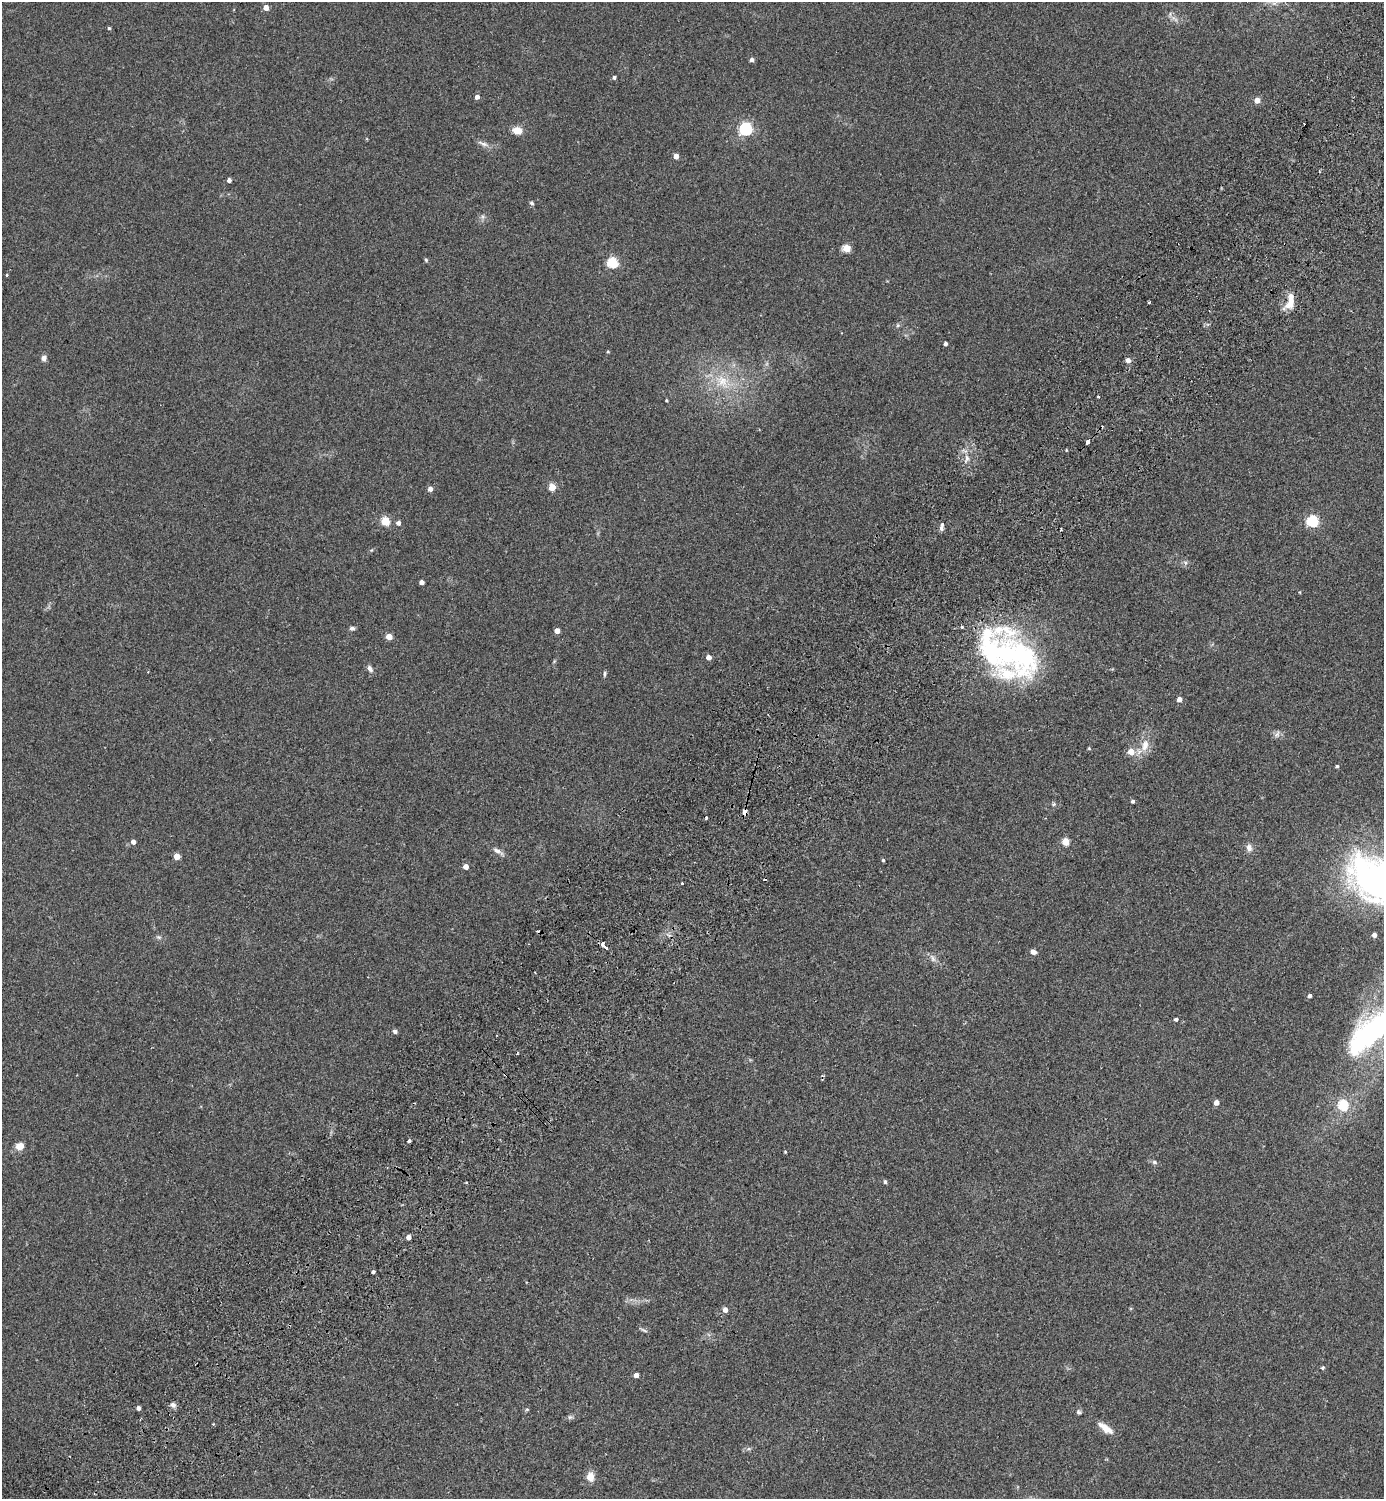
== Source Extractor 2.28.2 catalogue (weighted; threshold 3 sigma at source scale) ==
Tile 7 of 4 x 4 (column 3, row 2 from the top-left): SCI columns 2966-4347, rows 3036-4532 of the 6072 x 6072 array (HDU 1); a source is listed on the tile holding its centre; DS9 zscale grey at full resolution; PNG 1386 x 1501 px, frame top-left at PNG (2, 2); no overlay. Shown black and unused: <1% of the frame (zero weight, under 2 of 3 exposures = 3% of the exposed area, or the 3 px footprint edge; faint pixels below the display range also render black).
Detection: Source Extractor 2.28.2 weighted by HDU 2 'WHT'; one run over the whole footprint, this tile lists its part. Background 0.0481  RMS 0.0088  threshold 0.0397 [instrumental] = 3 sigma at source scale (4.5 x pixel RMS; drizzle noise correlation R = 1.50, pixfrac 1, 0.05/0.05 arcsec/px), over >= 5 px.
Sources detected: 108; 1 too faint to see at this stretch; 1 inside a brighter object's white glare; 8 cosmic-ray / hot-pixel residue — not listed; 4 inside a brighter listed object's ellipse — not listed separately; the other 94 listed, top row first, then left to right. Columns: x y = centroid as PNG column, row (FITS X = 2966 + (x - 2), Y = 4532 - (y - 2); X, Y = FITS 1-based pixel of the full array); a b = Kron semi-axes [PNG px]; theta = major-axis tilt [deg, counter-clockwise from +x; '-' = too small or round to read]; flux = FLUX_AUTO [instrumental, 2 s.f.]
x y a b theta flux
266 8 4 4 - 7.8
1174 19 13 6 -35 4
109 28 4 4 - 1.1
752 60 4 4 - 3.3
614 77 5 4 - 1.5
477 97 4 4 - 5.1
1257 100 5 5 - 6.3
746 129 6 5 - 160
517 131 11 8 -14 8.8
483 144 17 5 -21 4.1
676 156 4 4 - 8
229 180 4 4 - 3.7
531 203 6 5 - 1.6
847 248 5 5 - 30
426 260 5 4 - 1.3
612 262 5 5 - 75
6 275 3 3 - 1.8
1290 302 21 9 72 12
898 325 6 5 - 1.4
945 343 4 3 - 2.7
608 351 4 4 - 0.9
44 358 8 6 -80 3.1
1128 360 4 4 - 5.1
722 382 26 19 -45 30
1098 397 3 2 - 1.3
666 400 3 3 - 0.91
1087 441 4 3 - 12
967 458 10 6 -86 4.4
552 487 5 4 - 23
430 489 4 4 - 4.6
385 521 5 5 - 35
1313 521 6 5 - 94
398 523 5 4 - 3.5
942 525 5 3 - 6.5
372 550 5 3 - 0.8
1185 563 7 5 -61 2
421 582 4 4 - 5.1
1300 592 5 3 - 0.67
352 628 6 5 - 2.1
557 631 4 4 - 7.9
389 636 4 4 - 14
1003 653 86 31 -15 170
708 657 4 4 - 6.1
370 669 9 6 -60 3.4
604 674 7 4 -88 1.4
1179 699 4 4 - 6.3
1277 734 11 6 55 3.1
1145 745 17 9 74 11
1089 748 4 4 - 0.9
1131 752 5 5 - 13
1337 766 4 3 - 1.6
1133 801 4 4 - 2.1
1053 804 5 5 - 1.3
745 812 5 4 - 13
706 818 3 3 - 1.6
133 842 4 4 - 4.6
1065 842 5 5 - 26
1249 848 10 7 -81 4.5
497 851 16 6 -28 4
177 856 4 4 - 14
883 860 4 3 - 1.2
466 866 4 4 - 6.3
1378 881 59 44 -27 270
682 884 3 3 - 2.9
1374 935 4 4 - 4.2
158 937 8 5 -26 1.9
604 946 7 3 -44 28
1033 952 6 5 - 4.2
933 958 11 6 -65 3.5
1310 996 4 4 - 3
1176 1019 4 4 - 2
1378 1027 62 25 35 190
395 1031 6 5 - 2
1216 1103 4 4 - 6.8
1343 1105 5 5 - 56
409 1141 3 3 - 2.6
19 1146 9 8 - 8.4
785 1152 4 3 - 0.92
1154 1162 7 5 -17 2.1
885 1182 5 4 - 1.3
408 1237 4 4 - 4.7
373 1272 3 3 - 1.9
725 1310 5 5 - 4.6
644 1330 11 3 -25 1.7
1323 1367 5 5 - 1.2
636 1375 4 4 - 5.8
173 1405 8 6 -38 3
138 1408 4 4 - 3
527 1409 5 5 - 1.1
1079 1412 6 6 - 1.8
570 1417 7 6 - 1.9
1105 1428 21 8 -35 9.8
749 1449 6 4 -18 1.5
590 1477 10 8 -83 8.7
Overlapping masked pixels (flux is a lower limit): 1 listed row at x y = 745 812
Isophote crosses this tile's border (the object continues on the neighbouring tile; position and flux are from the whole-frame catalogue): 2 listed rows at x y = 1378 881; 1378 1027